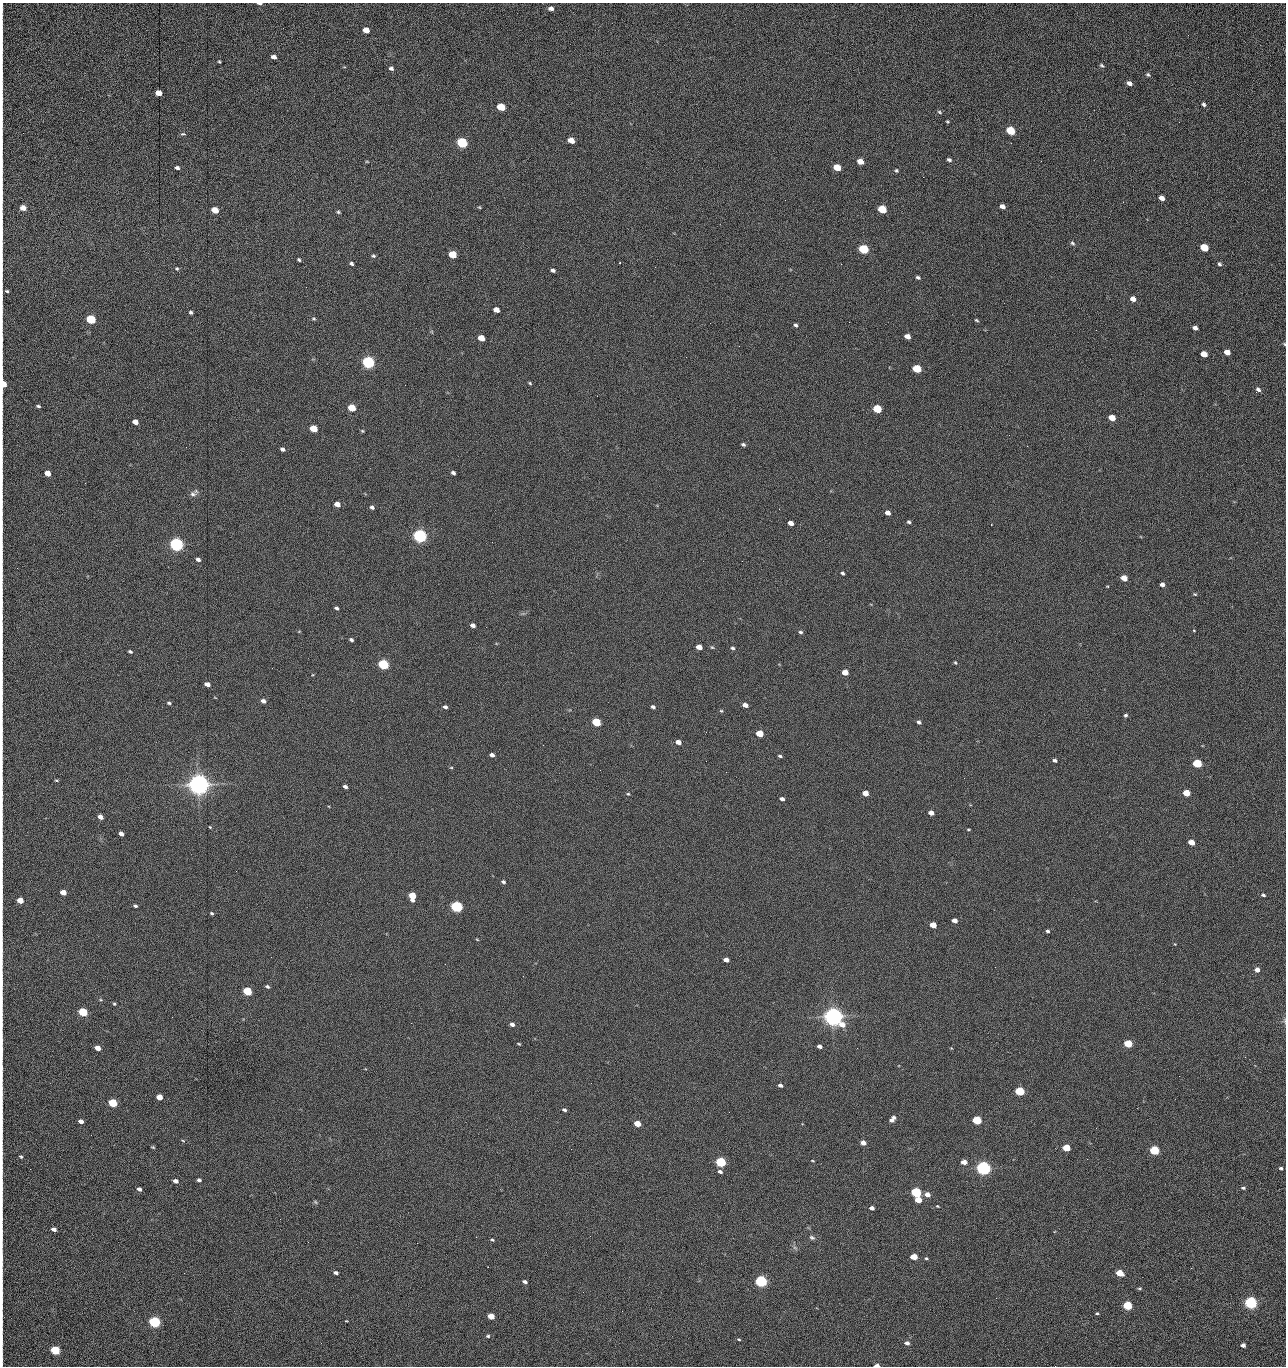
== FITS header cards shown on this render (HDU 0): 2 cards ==
NAXIS1  =                 1284 /fastest changing axis
NAXIS2  =                 1364 /next to fastest changing axis

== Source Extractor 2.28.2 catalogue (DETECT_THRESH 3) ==
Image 1284 x 1364 px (HDU 0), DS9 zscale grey, 1 PNG px = 1 image px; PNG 1288 x 1368 px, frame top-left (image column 1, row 1364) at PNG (2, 3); no overlay
Background 151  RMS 15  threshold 45.3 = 3 sigma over >= 5 px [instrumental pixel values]
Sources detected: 278; all 278 listed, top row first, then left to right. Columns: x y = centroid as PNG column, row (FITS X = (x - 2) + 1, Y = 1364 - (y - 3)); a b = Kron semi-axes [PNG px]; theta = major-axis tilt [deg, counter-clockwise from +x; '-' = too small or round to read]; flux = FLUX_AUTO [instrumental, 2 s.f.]
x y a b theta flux
259 3 5 2 - 2.8e+03
551 8 6 4 -5 3.8e+03
366 30 5 4 - 1.3e+04
1188 35 3 2 - 1.0e+03
2 36 24 2 90 4.8e+03
273 57 5 4 - 5.0e+03
219 62 4 3 - 1.1e+03
1102 65 5 3 - 1.5e+03
391 68 5 5 - 2.6e+03
1148 75 6 5 - 1.7e+03
1129 83 5 4 - 4.2e+03
2 85 19 2 90 4.0e+03
158 93 5 4 - 1.4e+04
1204 104 5 4 - 1.9e+03
501 107 6 5 - 4.2e+04
939 112 6 4 -29 1.4e+03
2 118 12 2 90 2.3e+03
947 122 3 3 - 1.0e+03
1179 122 2 2 - 7.7e+02
1011 131 6 5 - 6.0e+04
183 134 5 3 - 2.4e+03
2 140 10 2 90 1.8e+03
571 140 5 4 - 1.5e+04
462 143 6 5 - 1.6e+05
949 160 5 4 - 2.2e+03
860 161 5 4 - 1.2e+04
1041 161 2 2 - 1.2e+03
367 162 5 3 - 8.3e+02
2 165 9 2 90 1.7e+03
837 167 6 4 -23 2.7e+04
177 168 5 4 - 2.5e+03
896 170 5 5 - 1.4e+03
923 177 2 2 - 1.2e+04
1162 198 5 4 - 6.5e+03
2 199 12 2 90 2.2e+03
785 200 2 2 - 3.9e+02
1123 202 2 2 - 5.7e+02
1002 206 5 4 - 5.7e+03
479 207 4 4 - 1.0e+03
23 208 5 4 - 1.1e+04
882 209 6 5 - 5.1e+04
215 210 5 4 - 2.0e+04
338 212 5 4 - 1.4e+03
2 215 7 2 90 9.3e+02
2 234 15 2 90 2.5e+03
1072 243 6 5 - 1.7e+03
1204 248 5 5 - 4.2e+04
863 249 6 5 - 1.0e+05
452 254 5 4 - 4.0e+04
373 256 5 5 - 1.6e+03
299 260 4 3 - 1.6e+03
351 264 4 3 - 1.8e+03
841 264 2 2 - 1.8e+04
1219 264 5 5 - 1.9e+03
2 267 16 2 90 2.4e+03
177 268 5 4 - 1.5e+03
553 270 4 3 - 2.7e+03
918 277 5 4 - 1.9e+03
306 287 2 2 - 5.0e+02
7 291 4 3 - 1.3e+03
1133 299 5 4 - 7.5e+03
496 310 5 4 - 9.2e+03
191 312 4 3 - 1.9e+03
91 319 5 5 - 1.0e+05
314 319 5 4 - 1.4e+03
976 320 5 3 - 1.1e+03
710 323 2 2 - 2.0e+03
796 325 5 4 - 2.0e+03
1195 328 5 4 - 4.0e+03
907 336 5 4 - 7.6e+03
2 337 18 2 90 3.1e+03
481 338 5 4 - 1.6e+04
1284 344 5 3 - 1.0e+03
1227 352 5 4 - 1.0e+04
1204 354 5 4 - 1.6e+04
368 362 6 5 - 3.0e+05
917 369 6 5 - 5.8e+04
530 383 4 3 - 1.2e+03
3 384 6 4 -88 2.3e+04
1258 389 7 5 -38 2.9e+03
1256 392 3 2 - 1.0e+03
38 406 5 3 - 1.6e+03
352 408 5 4 - 3.7e+04
877 409 5 5 - 6.0e+04
1112 418 5 4 - 1.9e+04
135 422 5 4 - 8.5e+03
313 429 5 4 - 2.9e+04
362 431 4 3 - 1.2e+03
1009 435 2 2 - 2.2e+03
743 444 5 3 - 1.9e+03
1027 446 2 2 - 4.6e+02
186 447 2 2 - 2.0e+03
283 449 4 4 - 3.3e+03
2 450 10 2 90 1.9e+03
47 473 5 4 - 1.2e+04
453 473 4 3 - 2.5e+03
85 483 2 2 - 7.0e+02
193 494 10 7 20 3.9e+03
2 504 13 2 90 2.0e+03
337 504 5 4 - 9.7e+03
372 507 5 4 - 2.5e+03
888 513 5 4 - 5.5e+03
909 522 4 4 - 1.8e+03
791 523 5 4 - 8.4e+03
420 536 6 5 - 5.0e+05
492 542 2 2 - 1.7e+03
176 544 6 5 - 5.3e+05
198 559 5 4 - 3.8e+03
742 561 2 2 - 4.9e+02
842 573 5 4 - 1.8e+03
1124 578 5 4 - 1.4e+04
1162 584 5 4 - 3.8e+03
1107 586 4 2 - 7.4e+02
1195 594 5 4 - 1.1e+03
2 604 13 2 90 2.1e+03
336 608 4 4 - 2.0e+03
473 625 5 4 - 4.3e+03
2 628 12 2 90 2.0e+03
1194 630 3 3 - 1.1e+03
299 631 5 3 - 7.4e+02
800 632 5 4 - 1.6e+03
351 640 4 3 - 2.1e+03
699 647 5 4 - 1.0e+04
712 647 5 4 - 1.2e+03
733 648 5 4 - 1.8e+03
130 652 4 3 - 1.7e+03
955 663 5 4 - 1.1e+03
383 664 5 5 - 1.6e+05
845 672 5 4 - 1.4e+04
2 676 14 2 90 2.3e+03
207 684 5 4 - 7.1e+03
263 701 5 4 - 4.3e+03
169 703 5 4 - 1.8e+03
745 705 5 4 - 6.2e+03
445 707 5 4 - 2.5e+03
653 707 4 4 - 2.4e+03
721 711 5 4 - 1.2e+03
1126 715 4 4 - 1.8e+03
596 722 5 4 - 6.4e+04
919 722 5 4 - 2.4e+03
759 733 5 4 - 2.7e+04
678 742 5 4 - 7.5e+03
543 745 2 2 - 2.1e+03
492 755 4 4 - 4.3e+03
780 756 4 3 - 1.7e+03
1055 760 5 4 - 2.0e+03
706 761 2 2 - 1.4e+03
1197 763 5 5 - 7.6e+04
451 768 5 3 - 9.8e+02
726 772 2 2 - 1.8e+03
56 780 4 3 - 1.2e+03
2 782 11 2 90 1.6e+03
199 785 7 6 - 1.5e+06
345 786 4 3 - 2.6e+03
2 793 10 2 90 1.8e+03
865 793 5 4 - 1.1e+04
1186 793 5 4 - 2.5e+04
628 794 4 4 - 1.1e+03
782 799 5 4 - 3.0e+03
931 813 5 4 - 7.9e+03
100 817 5 4 - 6.8e+03
210 827 4 2 - 7.6e+02
968 829 5 2 - 1.0e+03
121 834 4 4 - 4.0e+03
1191 842 5 4 - 1.5e+04
2 848 10 2 90 1.7e+03
503 882 5 4 - 1.9e+03
63 892 5 4 - 1.2e+04
1263 895 4 3 - 1.7e+03
412 896 6 5 - 2.7e+04
20 900 5 4 - 1.6e+04
2 901 11 2 90 2.0e+03
135 906 5 3 - 1.9e+03
457 907 5 5 - 2.4e+05
211 913 4 3 - 1.4e+03
955 921 5 4 - 5.7e+03
933 925 5 4 - 1.9e+04
1047 931 4 3 - 1.8e+03
477 939 5 3 - 8.7e+02
2 950 8 2 90 1.4e+03
726 960 5 4 - 6.4e+03
1257 970 5 4 - 7.5e+03
523 976 2 2 - 1.4e+03
2 982 18 2 90 2.8e+03
267 986 5 4 - 1.9e+03
247 991 5 4 - 6.1e+04
101 1000 5 3 - 1.1e+03
114 1004 5 4 - 1.2e+03
83 1012 5 4 - 7.7e+04
833 1017 7 6 - 1.3e+06
1284 1021 6 4 -89 1.5e+03
411 1023 2 2 - 3.5e+03
512 1024 5 4 - 4.3e+03
519 1044 4 3 - 1.0e+03
1128 1044 5 4 - 4.8e+04
819 1046 4 4 - 3.6e+03
98 1048 5 4 - 1.1e+04
857 1048 2 2 - 9.2e+02
951 1048 4 3 - 8.1e+02
2 1051 18 2 90 3.5e+03
1245 1057 3 2 - 1.4e+03
2 1068 10 2 90 1.8e+03
1179 1076 2 2 - 1.7e+03
780 1085 4 3 - 3.3e+03
1019 1091 5 4 - 8.8e+04
159 1097 5 4 - 1.2e+04
113 1103 5 4 - 6.5e+04
564 1110 5 3 - 2.0e+03
729 1112 2 2 - 6.7e+02
892 1119 8 5 51 5.1e+03
977 1120 5 4 - 7.3e+04
81 1121 5 4 - 5.2e+03
2 1123 14 2 90 2.7e+03
637 1124 5 4 - 2.0e+04
91 1135 2 2 - 1.6e+03
183 1140 6 2 -19 9.3e+02
863 1143 5 4 - 7.3e+03
153 1147 4 3 - 1.2e+03
1066 1148 5 4 - 3.2e+04
571 1149 2 2 - 6.3e+02
1154 1150 5 4 - 9.8e+04
21 1156 5 3 - 1.3e+03
1087 1159 2 2 - 1.2e+03
812 1161 4 2 - 8.3e+02
720 1162 5 4 - 1.5e+05
964 1162 5 4 - 8.0e+03
983 1168 5 5 - 6.1e+05
1281 1168 4 4 - 1.7e+03
30 1169 2 2 - 1.7e+03
720 1172 5 4 - 2.8e+03
199 1180 4 4 - 2.3e+03
176 1181 4 4 - 4.5e+03
2 1183 11 2 90 2.0e+03
1243 1188 5 4 - 1.8e+03
139 1189 4 3 - 3.4e+03
916 1192 5 4 - 1.5e+05
927 1194 6 5 - 6.7e+03
918 1200 5 4 - 1.6e+04
315 1202 6 5 - 1.3e+03
937 1206 3 2 - 9.0e+02
872 1208 4 4 - 4.2e+03
280 1219 2 2 - 1.4e+03
54 1229 5 4 - 4.4e+03
2 1232 13 2 90 2.1e+03
476 1237 2 2 - 4.8e+03
812 1238 8 5 -22 2.4e+03
492 1240 4 3 - 1.3e+03
308 1242 3 2 - 1.2e+03
417 1243 2 2 - 3.6e+03
795 1248 7 4 -19 1.8e+03
914 1257 5 4 - 1.9e+04
2 1258 13 2 90 2.2e+03
926 1258 4 3 - 1.3e+03
488 1267 2 2 - 5.9e+02
336 1273 5 3 - 2.6e+03
1120 1273 5 4 - 2.7e+04
761 1281 5 5 - 3.1e+05
525 1282 5 3 - 3.1e+03
1140 1288 6 4 5 1.4e+03
2 1294 14 2 90 2.4e+03
996 1298 3 2 - 1.9e+03
1251 1303 5 5 - 3.6e+05
1127 1305 5 4 - 7.9e+04
622 1311 2 2 - 5.1e+02
1097 1313 4 3 - 1.4e+03
491 1316 5 4 - 1.8e+04
346 1321 4 3 - 7.4e+02
2 1322 8 2 90 1.1e+03
154 1322 5 5 - 2.4e+05
488 1336 5 4 - 1.5e+03
739 1339 4 3 - 1.1e+03
321 1343 3 2 - 8.8e+02
907 1343 5 4 - 4.1e+03
1243 1345 4 4 - 5.0e+03
55 1350 5 4 - 9.4e+04
2 1359 11 2 90 1.9e+03
877 1365 4 3 - 5.3e+03
1055 1366 2 2 - 1.5e+03
At the frame edge (FLAGS 8, measured only in part): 37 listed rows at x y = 259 3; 2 36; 2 85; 2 118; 2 140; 2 165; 2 199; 2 215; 2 234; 2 267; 2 337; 1284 344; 3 384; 2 450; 2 504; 2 604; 2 628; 2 676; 2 782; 2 793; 2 848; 20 900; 2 901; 2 950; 2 982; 1284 1021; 2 1051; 2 1068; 2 1123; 2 1183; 2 1232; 2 1258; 2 1294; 2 1322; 2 1359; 877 1365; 1055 1366

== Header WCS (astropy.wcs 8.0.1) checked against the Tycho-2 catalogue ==
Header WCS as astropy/WCSLIB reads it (CRVAL/CRPIX/CD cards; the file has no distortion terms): RA---TAN/DEC--TAN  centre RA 15:41:42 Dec +51:58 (235.42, +51.97 deg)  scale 1.26 arcsec/px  FOV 26.9' x 28.5'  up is +92 deg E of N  parity flipped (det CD > 0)
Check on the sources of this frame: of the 60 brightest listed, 9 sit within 2.0 arcsec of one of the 12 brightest Tycho-2 stars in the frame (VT <= 12.29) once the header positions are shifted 0.50 arcsec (0.37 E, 0.34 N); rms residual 0.96 arcsec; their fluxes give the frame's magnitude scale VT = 25.23 - 2.5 log10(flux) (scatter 0.20 mag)
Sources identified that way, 9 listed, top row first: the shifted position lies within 2.0 arcsec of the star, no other Tycho-2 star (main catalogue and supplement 1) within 4.0 arcsec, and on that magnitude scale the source's flux lands within +1.5 / -3 mag of the star's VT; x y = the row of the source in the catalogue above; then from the Tycho-2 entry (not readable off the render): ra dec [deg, ICRS J2000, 3 dp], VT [Tycho-2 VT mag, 2 dp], TYC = Tycho-2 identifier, HIP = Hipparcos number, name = IAU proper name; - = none
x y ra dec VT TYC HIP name
368 362 235.614 +52.064 11.61 3489-1132-1 - -
420 536 235.514 +52.049 11.19 3489-1407-1 - -
199 785 235.378 +52.130 9.31 3489-1322-1 76850 -
457 907 235.303 +52.042 11.52 3489-958-1 - -
833 1017 235.232 +51.912 9.59 3489-824-1 - -
983 1168 235.143 +51.862 10.97 3489-1016-1 - -
916 1192 235.131 +51.886 12.29 3489-908-1 - -
761 1281 235.084 +51.941 11.45 3489-1346-1 - -
1251 1303 235.062 +51.771 11.53 3489-1453-1 - -